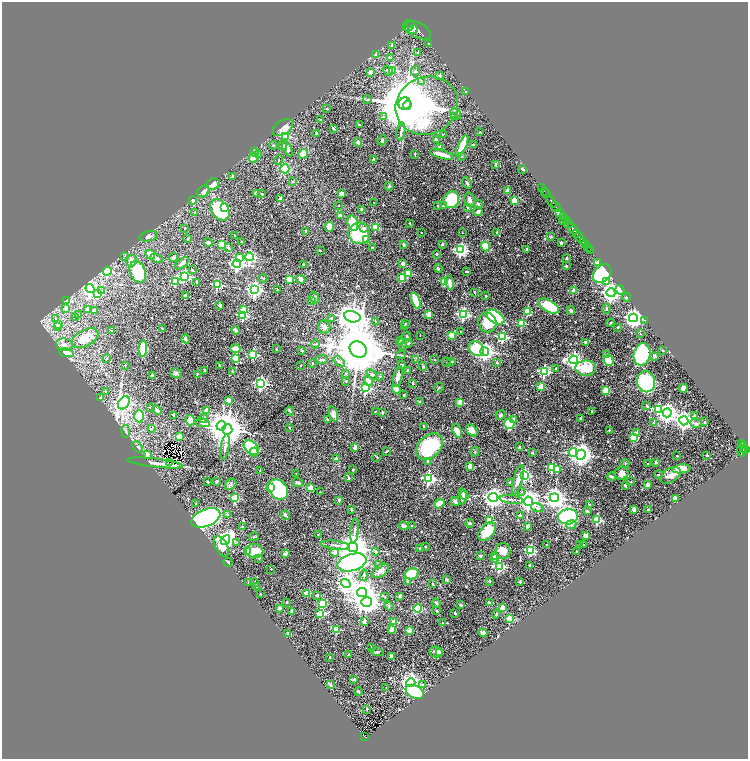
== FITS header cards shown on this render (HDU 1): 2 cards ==
NAXIS1  =                 1492
NAXIS2  =                 1514

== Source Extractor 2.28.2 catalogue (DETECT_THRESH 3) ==
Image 1492 x 1514 px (HDU 1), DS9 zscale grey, zoomed out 1/2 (1 PNG px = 2 x 2 image px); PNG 750 x 761 px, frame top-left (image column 1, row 1514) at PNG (2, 2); each listed source drawn as its Kron ellipse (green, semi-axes under 4 px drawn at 4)
Background 0.769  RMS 0.029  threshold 0.0865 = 3 sigma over >= 5 px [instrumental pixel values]
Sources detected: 661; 53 cannot appear on this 1/2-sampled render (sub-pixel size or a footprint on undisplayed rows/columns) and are neither listed nor drawn; of the other 608, the 500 brightest by FLUX_AUTO listed and drawn (108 fainter detections omitted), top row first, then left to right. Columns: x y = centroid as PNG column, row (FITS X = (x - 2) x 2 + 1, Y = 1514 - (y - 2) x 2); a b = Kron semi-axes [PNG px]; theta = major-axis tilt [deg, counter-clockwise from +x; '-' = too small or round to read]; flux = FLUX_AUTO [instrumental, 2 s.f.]
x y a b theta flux
411 24 4 2 - 1500
409 26 6 2 42 2000
413 29 4 3 - 1100
417 30 15 7 -27 5400
429 44 2 2 - 7.9
392 45 3 2 - 17
418 52 3 3 - 8.5
375 55 4 3 - 9.4
390 58 3 3 - 14
392 70 3 3 - 170
388 71 5 4 - 24
415 71 5 4 - 8.6
370 72 2 2 - 61
440 76 2 2 - 35
421 82 4 3 - 11
466 91 3 2 - 3.9
367 99 4 3 - 6.8
405 104 6 6 - 33000
407 105 4 3 - 39000
427 106 32 28 26 2900
327 108 2 2 - 16
456 114 6 5 - 18
454 116 3 2 - 3.9
383 117 3 3 - 14
321 120 4 2 - 7.6
359 125 3 2 - 4
283 127 11 7 31 52
333 128 3 3 - 6.3
401 131 9 3 82 11
480 132 2 2 - 4.8
316 134 2 2 - 18
443 134 3 2 - 3.4
286 136 3 3 - 340
436 139 2 2 - 24
382 140 5 4 - 7.5
358 142 4 4 - 13
274 145 4 3 - 4.3
473 145 2 2 - 4.6
283 146 5 4 - 7.5
462 146 12 3 65 110
439 148 3 2 - 14
287 149 8 4 -62 24
254 152 5 4 - 10
259 154 4 3 - 5.1
303 154 5 4 - 53
415 154 3 2 - 4.2
442 154 12 3 -16 63
461 156 2 2 - 16
253 158 5 4 - 88
373 159 3 3 - 6.6
279 160 5 2 - 3.9
495 164 4 3 - 5.5
285 169 4 4 - 240
522 169 2 2 - 34
232 176 3 2 - 12
293 181 3 2 - 3.5
467 183 6 3 -58 10
213 184 7 5 21 44
389 186 4 3 - 9
541 187 3 1 - 13
508 191 2 2 - 44
544 191 2 1 - 6.1
203 192 6 5 - 26
257 193 3 3 - 20
341 193 4 3 - 20
262 194 2 2 - 6.2
546 194 2 1 - 29
280 198 2 2 - 27
451 200 8 7 - 380
470 200 7 5 -78 27
514 200 2 2 - 130
193 201 2 2 - 33
552 202 6 2 -54 1100
374 203 2 1 - 3.3
478 204 4 3 - 8.4
339 205 2 1 - 3.3
438 206 2 2 - 15
443 206 4 3 - 6.2
224 207 3 3 - 270
556 207 5 2 - 1300
468 208 4 3 - 4.9
362 209 2 2 - 39
220 210 12 8 -53 300
478 212 4 4 - 13
195 213 2 2 - 14
560 213 4 3 - 3300
340 216 4 4 - 16
563 216 3 2 - 410
563 220 4 1 - 140
566 221 4 2 - 470
353 223 8 5 -74 160
410 223 2 2 - 5.9
568 224 4 3 - 820
329 226 5 3 - 84
375 227 3 3 - 200
185 228 2 2 - 9.5
364 228 5 4 - 14
573 229 6 3 -56 2500
306 231 4 3 - 5.4
497 232 4 2 - 7.4
359 233 11 10 - 260
421 233 2 2 - 4.5
462 233 2 2 - 6.5
577 234 3 2 - 590
148 236 9 5 11 18
234 236 2 2 - 4.2
551 237 3 3 - 4.1
580 237 5 2 - 1100
188 239 4 2 - 5.4
366 239 2 2 - 42
583 241 2 1 - 150
208 242 4 3 - 19
242 242 3 3 - 5.4
561 243 2 2 - 18
221 244 3 3 - 280
442 244 2 2 - 24
404 245 2 2 - 31
586 245 2 2 - 170
485 246 5 3 - 110
228 248 2 2 - 22
372 248 3 2 - 6.2
589 248 2 1 - 47
527 249 2 2 - 23
320 250 2 2 - 3.6
460 250 4 4 - 1300
590 250 2 1 - 8
436 254 2 2 - 22
150 255 5 4 - 110
125 256 3 3 - 8.1
174 257 4 3 - 25
239 257 4 3 - 43
250 257 4 4 - 870
156 258 6 4 -19 16
566 258 3 2 - 9.3
131 261 6 5 - 28
182 263 8 3 40 16
598 263 3 2 - 49
237 264 4 4 - 1300
403 264 4 3 - 19
303 265 3 2 - 5.4
566 266 2 2 - 17
438 268 4 4 - 7.2
192 270 4 2 - 4.5
107 271 4 3 - 490
466 271 3 2 - 8.2
138 272 11 7 -68 300
408 273 3 3 - 170
602 274 10 7 47 710
184 276 4 3 - 510
263 278 5 2 - 5.1
402 278 2 2 - 130
290 279 3 3 - 260
301 279 4 4 - 21
444 281 3 3 - 240
175 282 3 3 - 230
197 282 2 2 - 14
606 282 3 2 - 73
450 283 7 4 -77 34
217 285 3 3 - 370
90 289 4 4 - 2000
277 289 2 2 - 7
254 290 4 4 - 1800
620 290 5 3 - 50
101 291 3 3 - 7.7
574 291 2 2 - 93
474 293 3 2 - 3.9
611 293 4 4 - 3100
97 294 3 3 - 130
185 295 3 2 - 4.9
486 296 2 2 - 16
314 297 6 4 -69 9.1
626 297 4 3 - 4.6
67 301 3 3 - 140
311 301 3 2 - 14
416 301 9 3 -69 160
220 305 3 2 - 16
549 306 11 6 -28 200
66 308 3 3 - 36
87 309 2 2 - 22
606 309 5 4 - 8.3
243 310 3 3 - 160
94 311 2 2 - 28
527 311 3 2 - 150
571 311 4 3 - 17
79 314 3 3 - 9.6
463 314 4 3 - 840
243 315 3 3 - 390
429 315 2 2 - 120
76 317 2 1 - 24
352 317 8 5 -15 7200
495 317 10 6 -32 580
332 318 2 2 - 16
633 318 4 4 - 3300
56 319 3 3 - 5.4
644 320 2 2 - 5.3
375 321 4 3 - 5.5
487 322 10 9 - 150
522 323 3 3 - 240
610 323 4 2 - 4.2
59 324 2 2 - 58
405 324 2 2 - 4.9
404 325 2 2 - 4.4
58 327 3 3 - 9.7
324 327 6 6 - 24
618 327 2 2 - 4.2
162 328 3 2 - 3.8
236 330 4 2 - 23
111 331 2 2 - 22
461 332 2 2 - 3.3
640 334 3 2 - 3.4
420 335 2 2 - 4.4
451 335 3 3 - 57
407 336 4 2 - 3.7
503 337 3 3 - 550
85 338 14 8 28 97
185 339 4 3 - 14
401 340 2 2 - 19
586 342 2 2 - 45
407 343 5 3 - 6.9
315 344 4 2 - 4.6
64 345 8 6 -9 35
402 345 6 3 -75 17
143 349 8 3 86 210
235 349 5 3 - 98
276 349 2 2 - 4.5
358 349 9 7 -36 47000
476 349 8 7 - 220
302 350 2 2 - 17
663 350 3 2 - 4.4
485 351 4 4 - 2600
66 353 7 4 -12 82
253 354 3 3 - 340
607 354 3 3 - 5.8
642 354 11 8 77 620
401 355 5 2 - 5.9
655 356 2 2 - 41
235 358 3 3 - 190
107 359 3 2 - 3.6
322 359 6 3 -4 12
415 360 3 2 - 3.4
435 360 2 2 - 3.6
573 360 4 4 - 2100
609 361 5 5 - 240
339 362 7 4 -39 14
447 362 5 2 - 4.4
452 362 3 2 - 5.1
497 362 2 2 - 20
312 363 2 2 - 4.7
125 365 2 2 - 4.6
219 365 2 2 - 4
300 365 2 2 - 3.4
402 365 2 2 - 20
423 366 4 2 - 8.8
556 368 3 2 - 4.8
586 368 10 7 -1 170
205 370 2 2 - 14
407 370 2 2 - 9.9
233 371 2 2 - 13
544 371 3 3 - 700
176 373 6 5 - 11
346 373 3 2 - 5.4
197 374 2 2 - 4.2
372 374 6 4 -39 18
152 376 2 2 - 55
380 376 2 2 - 7.9
398 376 10 4 75 35
346 381 4 3 - 4.2
369 381 5 4 - 37
646 382 10 9 - 1000
261 383 4 4 - 1100
413 383 4 3 - 3.9
541 387 3 2 - 170
366 388 3 3 - 620
439 388 5 2 - 4.1
683 388 4 3 - 18
396 389 4 3 - 62
606 390 4 3 - 74
105 391 2 2 - 11
404 395 2 2 - 14
101 397 4 3 - 5.3
228 401 2 2 - 94
419 402 2 2 - 9.1
460 402 2 2 - 140
124 403 7 5 56 2100
647 406 3 3 - 9.7
150 407 2 2 - 6.7
658 409 3 3 - 310
157 410 5 3 - 18
206 411 2 2 - 110
290 411 4 3 - 7.3
375 411 2 2 - 3.5
592 411 2 2 - 3.6
382 412 3 2 - 7.8
667 413 4 4 - 3100
333 414 8 4 -72 43
174 415 3 3 - 25
501 415 5 3 - 9.6
139 416 6 5 - 300
694 416 2 2 - 19
203 418 4 3 - 15
580 418 3 2 - 5
190 420 5 4 - 38
327 420 3 2 - 9.2
513 420 2 2 - 48
684 421 4 4 - 2500
705 422 3 2 - 4.5
202 423 7 2 -5 6.3
653 423 3 3 - 7
696 423 6 3 -21 15
509 424 5 5 - 250
221 426 5 4 - 4900
423 426 3 2 - 4.2
290 428 2 2 - 10
151 429 3 3 - 5.8
227 429 5 5 - 11000
472 430 7 4 -46 35
609 430 2 2 - 9.6
125 431 6 4 -81 11
457 431 7 4 -69 43
637 433 2 2 - 54
179 437 3 2 - 200
634 438 4 4 - 180
742 443 3 2 - 150
743 446 3 2 - 210
138 447 6 2 -50 6.3
225 447 13 3 81 17
355 447 4 3 - 31
430 447 16 10 42 470
519 447 4 3 - 5.4
251 448 8 6 -41 260
746 449 4 3 - 400
743 450 2 1 - 120
387 451 4 2 - 7.1
741 451 6 3 -83 300
254 452 4 3 - 17
475 452 5 4 - 7.2
532 452 2 2 - 8.2
573 452 4 3 - 510
147 454 3 3 - 30
581 455 5 4 - 3800
707 455 2 2 - 17
677 456 2 2 - 5.6
377 457 2 2 - 9.5
336 459 2 2 - 44
428 461 4 3 - 13
656 462 3 2 - 8.6
155 463 28 3 -7 41
170 463 2 1 - 59
625 463 4 3 - 4.5
647 464 2 2 - 10
470 466 2 2 - 100
552 467 3 3 - 300
557 469 4 3 - 66
682 469 9 4 6 74
260 470 2 1 - 4
353 470 2 2 - 4
296 473 2 1 - 3.9
622 473 7 6 - 30
524 475 4 3 - 790
658 475 2 2 - 14
670 475 11 7 31 37
612 476 4 2 - 13
349 478 3 2 - 12
428 478 4 4 - 970
518 480 15 4 75 45
217 481 2 2 - 35
208 482 2 2 - 4.2
511 482 3 3 - 38
631 482 2 2 - 3.5
297 483 5 3 - 13
231 484 6 5 - 12
625 485 3 2 - 7.2
648 485 2 2 - 65
270 488 2 2 - 250
310 488 2 2 - 110
278 490 11 8 -47 670
320 492 3 2 - 3.6
522 492 3 3 - 4.9
463 494 6 4 -52 12
462 497 7 4 80 21
235 498 3 3 - 260
493 498 5 4 - 3800
554 498 4 4 - 3700
675 498 2 2 - 60
511 499 12 3 -8 11
339 500 2 2 - 26
529 501 5 4 - 3900
455 502 4 3 - 22
196 504 3 3 - 4.6
439 504 5 3 - 85
589 505 3 2 - 8.2
537 508 6 3 -18 8.9
351 509 2 2 - 15
634 509 3 2 - 32
648 510 2 2 - 6.5
587 511 4 2 - 6.8
227 515 4 3 - 11
285 515 4 2 - 8.7
520 516 2 2 - 27
568 517 10 7 5 590
206 518 15 8 21 2100
489 520 2 2 - 84
597 520 3 3 - 320
470 523 4 2 - 14
571 525 5 4 - 23
404 526 5 4 - 27
412 526 2 2 - 10
528 526 3 2 - 28
243 527 2 2 - 15
355 530 12 3 84 17
487 532 11 6 47 150
318 534 2 2 - 4.1
586 536 4 3 - 25
254 537 5 2 - 4.5
225 540 5 4 - 2000
237 542 2 2 - 3.4
580 544 2 2 - 19
335 545 15 3 -7 23
547 545 2 2 - 23
583 545 3 2 - 4.6
221 546 11 6 -62 94
353 547 5 4 - 12000
425 547 3 2 - 4.3
420 548 2 2 - 22
531 550 3 3 - 430
254 551 9 7 -3 120
503 551 8 7 - 59
576 551 2 2 - 7.1
248 552 3 3 - 250
376 552 3 3 - 6.7
334 553 2 2 - 56
285 554 2 2 - 55
480 556 2 2 - 22
495 556 4 3 - 13
259 558 2 2 - 5.9
494 558 4 3 - 15
228 562 5 3 - 7.6
352 562 15 8 16 1500
379 564 3 3 - 12
530 565 2 2 - 24
499 566 4 3 - 560
271 569 2 2 - 3.3
380 571 9 5 34 29
412 574 7 5 19 120
364 575 6 3 81 5.7
446 579 3 3 - 7.2
408 581 3 2 - 19
489 581 2 2 - 17
249 582 2 2 - 46
255 582 4 3 - 6.1
520 582 3 3 - 7.7
346 584 5 4 - 2700
433 584 3 2 - 3.7
257 586 2 2 - 38
307 593 4 3 - 57
362 593 5 4 - 6400
260 594 2 2 - 3.7
316 595 2 2 - 6.7
400 596 2 2 - 33
385 597 3 2 - 3.9
287 602 2 2 - 10
367 602 5 4 - 4800
323 603 3 3 - 240
436 603 5 3 - 5.8
489 603 2 2 - 41
461 605 2 2 - 19
389 606 4 3 - 7.5
279 608 3 2 - 23
418 608 4 3 - 240
503 608 3 3 - 25
437 610 3 3 - 5.1
291 611 3 2 - 7.7
455 613 2 2 - 7
320 614 4 2 - 180
496 614 4 3 - 5.4
509 618 3 2 - 170
364 622 2 2 - 54
394 622 2 2 - 150
443 622 2 2 - 11
336 629 3 2 - 200
392 629 3 3 - 28
409 631 2 2 - 85
288 633 2 2 - 30
483 633 4 3 - 32
372 648 2 2 - 4.1
377 652 7 2 -13 5.4
436 652 6 5 - 19
440 652 3 3 - 22
349 655 2 2 - 21
392 656 3 3 - 30
330 657 2 2 - 10
354 679 2 2 - 25
411 683 4 4 - 3400
331 685 4 3 - 12
422 685 3 3 - 8
386 688 2 2 - 5.1
358 691 4 2 - 8.4
415 692 9 6 -26 410
367 709 2 2 - 3.5
365 737 3 2 - 74
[108 fainter detections neither listed nor drawn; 53 sub-pixel or undisplayed-footprint detections neither listed nor drawn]